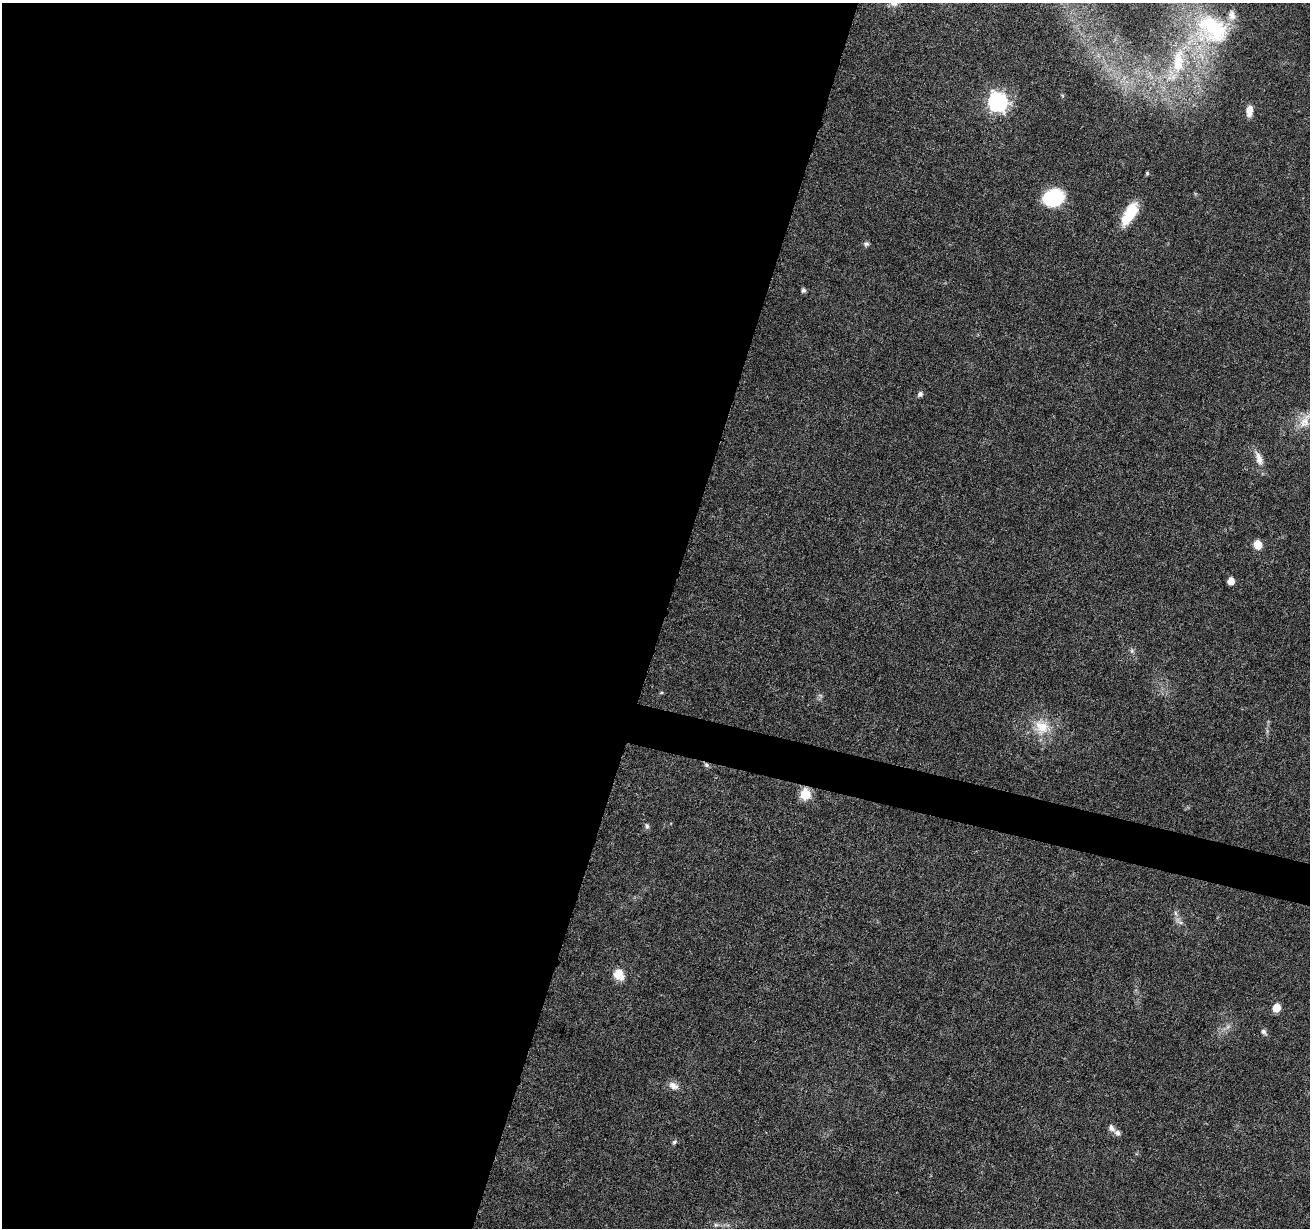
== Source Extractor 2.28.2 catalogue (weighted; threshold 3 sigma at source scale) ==
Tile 5 of 4 x 4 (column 1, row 2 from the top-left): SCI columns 1-1308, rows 2672-3897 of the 5239 x 5405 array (HDU 1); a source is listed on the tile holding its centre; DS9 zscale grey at full resolution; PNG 1312 x 1230 px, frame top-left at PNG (2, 3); no overlay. Shown black and unused: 52% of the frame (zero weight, under 3 of 6 exposures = <1% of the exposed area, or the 3 px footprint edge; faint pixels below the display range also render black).
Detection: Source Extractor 2.28.2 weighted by HDU 2 'WHT'; one run over the whole footprint, this tile lists its part. Background 0.0128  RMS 0.0022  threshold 0.00881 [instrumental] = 3 sigma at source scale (4.09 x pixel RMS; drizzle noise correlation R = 1.36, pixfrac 0.8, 0.0396/0.0396 arcsec/px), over >= 5 px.
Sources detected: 33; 2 too faint to see at this stretch — not listed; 3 inside a brighter listed object's ellipse — not listed separately; the other 28 listed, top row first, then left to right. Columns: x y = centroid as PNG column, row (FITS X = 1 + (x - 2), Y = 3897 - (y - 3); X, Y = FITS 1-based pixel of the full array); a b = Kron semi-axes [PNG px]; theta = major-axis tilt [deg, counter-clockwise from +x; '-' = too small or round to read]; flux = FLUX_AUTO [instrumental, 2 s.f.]
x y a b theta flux
1212 29 51 41 -24 25
1178 61 42 17 84 11
998 102 8 7 - 82
1249 111 14 7 83 1.7
1147 173 4 3 - 0.3
1053 198 21 17 19 9.8
1130 213 29 12 60 5.8
866 244 7 6 - 0.48
803 290 5 5 - 0.55
920 394 6 5 - 0.7
1304 422 24 14 60 3.7
1259 459 22 9 -67 2.1
1258 544 7 6 - 3.3
1231 581 5 5 - 1.8
1132 651 7 4 -72 0.38
661 693 5 3 - 0.23
1042 727 24 19 -36 5.3
707 765 8 5 -28 0.45
805 794 12 10 80 3.4
647 826 8 6 -81 0.5
1179 921 17 5 -36 0.89
619 975 16 11 -55 2.6
1276 1008 6 5 - 4.5
1263 1032 8 6 -43 0.62
673 1086 14 9 -27 1.4
1111 1128 11 7 -49 0.89
674 1142 7 5 33 0.39
716 1225 6 5 - 0.4
Overlapping masked pixels (flux is a lower limit): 1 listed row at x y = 707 765
Isophote crosses this tile's border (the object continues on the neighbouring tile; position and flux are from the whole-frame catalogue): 1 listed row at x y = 1304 422